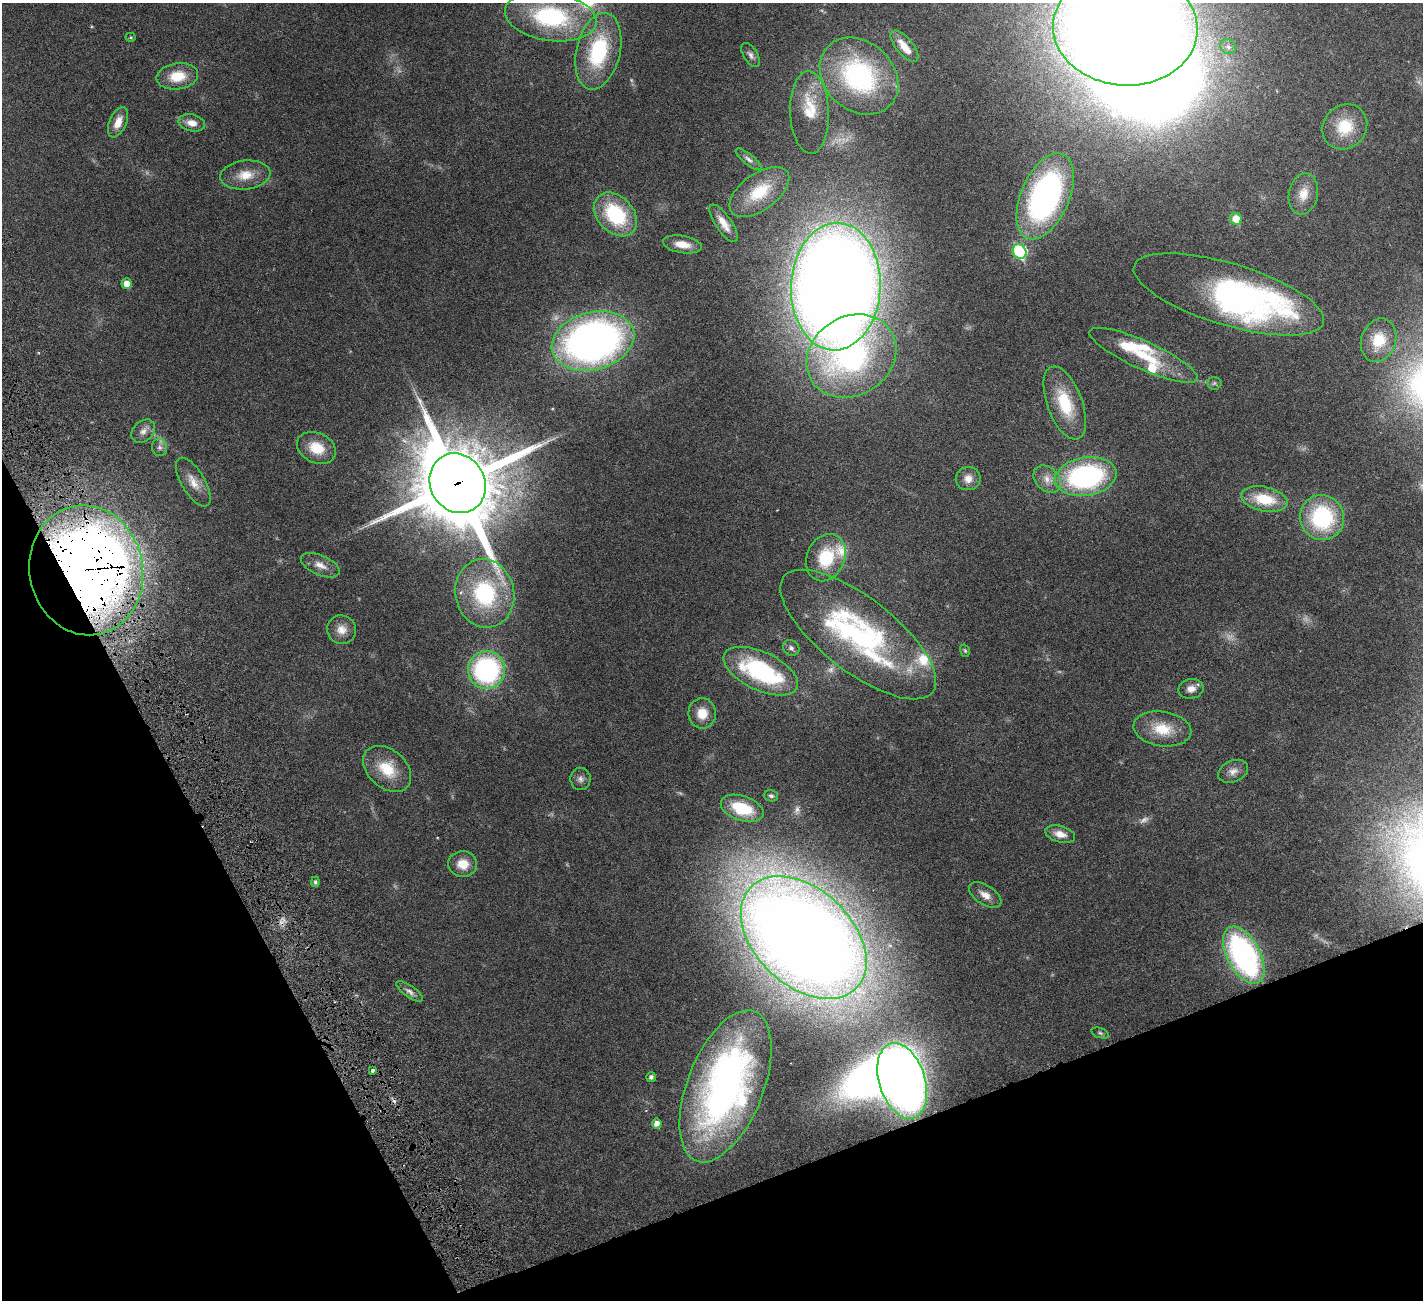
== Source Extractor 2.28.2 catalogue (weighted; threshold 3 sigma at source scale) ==
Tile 14 of 4 x 4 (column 2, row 4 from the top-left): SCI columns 1423-2843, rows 298-1595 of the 5741 x 5680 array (HDU 1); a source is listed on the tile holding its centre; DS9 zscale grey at full resolution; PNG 1425 x 1302 px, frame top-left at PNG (2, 3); each listed source drawn as its Kron ellipse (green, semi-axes under 4 px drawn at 4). Shown black and unused: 21% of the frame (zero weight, under 4 of 8 exposures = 2% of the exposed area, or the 3 px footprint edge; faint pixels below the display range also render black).
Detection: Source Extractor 2.28.2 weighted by HDU 2 'WHT'; one run over the whole footprint, this tile lists its part. Background 0.0348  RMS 0.0021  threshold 0.00866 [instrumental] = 3 sigma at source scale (4.09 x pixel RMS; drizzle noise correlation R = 1.36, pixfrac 0.8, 0.05/0.05 arcsec/px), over >= 5 px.
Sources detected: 97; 11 too faint to see at this stretch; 5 inside a brighter object's white glare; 2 cosmic-ray / hot-pixel residue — neither listed nor drawn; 6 inside a brighter listed object's ellipse — not listed separately; the other 73 listed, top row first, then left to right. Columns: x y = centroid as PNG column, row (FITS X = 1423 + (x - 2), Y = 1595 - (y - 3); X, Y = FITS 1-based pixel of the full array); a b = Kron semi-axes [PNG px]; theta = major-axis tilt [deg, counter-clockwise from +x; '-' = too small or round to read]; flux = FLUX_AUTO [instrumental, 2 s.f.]
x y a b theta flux
551 16 46 24 -8 25
1125 28 72 57 -3 660
131 37 5 4 - 0.25
904 46 19 8 -50 2.7
1228 47 8 7 - 0.76
598 51 39 22 77 17
751 55 13 7 -58 0.83
177 76 21 13 8 4.8
859 76 43 34 -42 32
810 112 41 19 -88 6.4
118 122 16 8 66 2.3
192 123 13 8 -11 1.9
1345 127 24 21 47 6.9
749 159 16 5 -39 0.75
245 175 25 14 7 3.8
759 192 34 18 36 6.9
1303 194 21 14 77 3
1045 196 46 24 67 62
615 214 25 18 -47 15
1236 219 6 5 - 3.7
724 223 22 8 -56 2.6
682 244 19 8 -10 2.8
1020 251 7 6 - 23
127 284 5 5 - 1.8
836 287 64 45 88 530
1229 294 99 31 -17 62
1379 340 22 17 70 5.3
593 341 42 29 14 110
1143 355 59 14 -24 8.7
851 356 47 39 33 44
1214 383 7 6 - 0.41
1065 403 38 17 -69 8.7
143 431 13 10 42 1.3
159 447 9 7 -77 0.8
316 448 20 15 -25 4.8
1086 476 31 19 9 36
968 479 12 11 - 1.8
1047 479 15 11 -44 2
193 482 27 11 -59 2.9
458 483 31 27 -59 2300
1264 499 23 12 -12 7.2
1322 517 23 22 - 20
826 558 24 19 66 8.8
320 565 21 10 -23 2.1
86 570 65 56 -79 330
485 593 34 29 -78 20
341 630 15 14 - 2.3
858 634 94 37 -38 46
791 648 9 7 -40 0.67
965 651 6 4 -72 0.29
487 670 19 18 - 35
761 671 40 19 -25 24
1191 689 13 10 11 1.5
702 713 15 14 - 3.2
1162 729 29 17 -8 5.6
387 769 27 19 -41 6.5
1233 771 16 10 23 1.5
580 779 11 10 - 0.99
771 796 7 5 -15 0.51
742 808 22 12 -19 8.8
1060 834 15 8 -15 2
463 864 14 13 - 3.3
315 882 5 4 - 0.45
985 895 18 9 -32 1.9
804 938 73 48 -43 550
1244 955 31 16 -62 47
409 991 15 6 -35 0.9
1100 1033 9 5 -19 0.39
372 1071 4 3 - 0.53
651 1077 5 5 - 0.62
902 1081 39 23 -72 150
725 1086 80 38 68 81
657 1123 5 5 - 1.3
Overlapping masked pixels (flux is a lower limit): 3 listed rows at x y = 458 483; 86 570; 902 1081
Isophote crosses this tile's border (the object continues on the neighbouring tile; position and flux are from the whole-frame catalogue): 1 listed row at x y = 1125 28